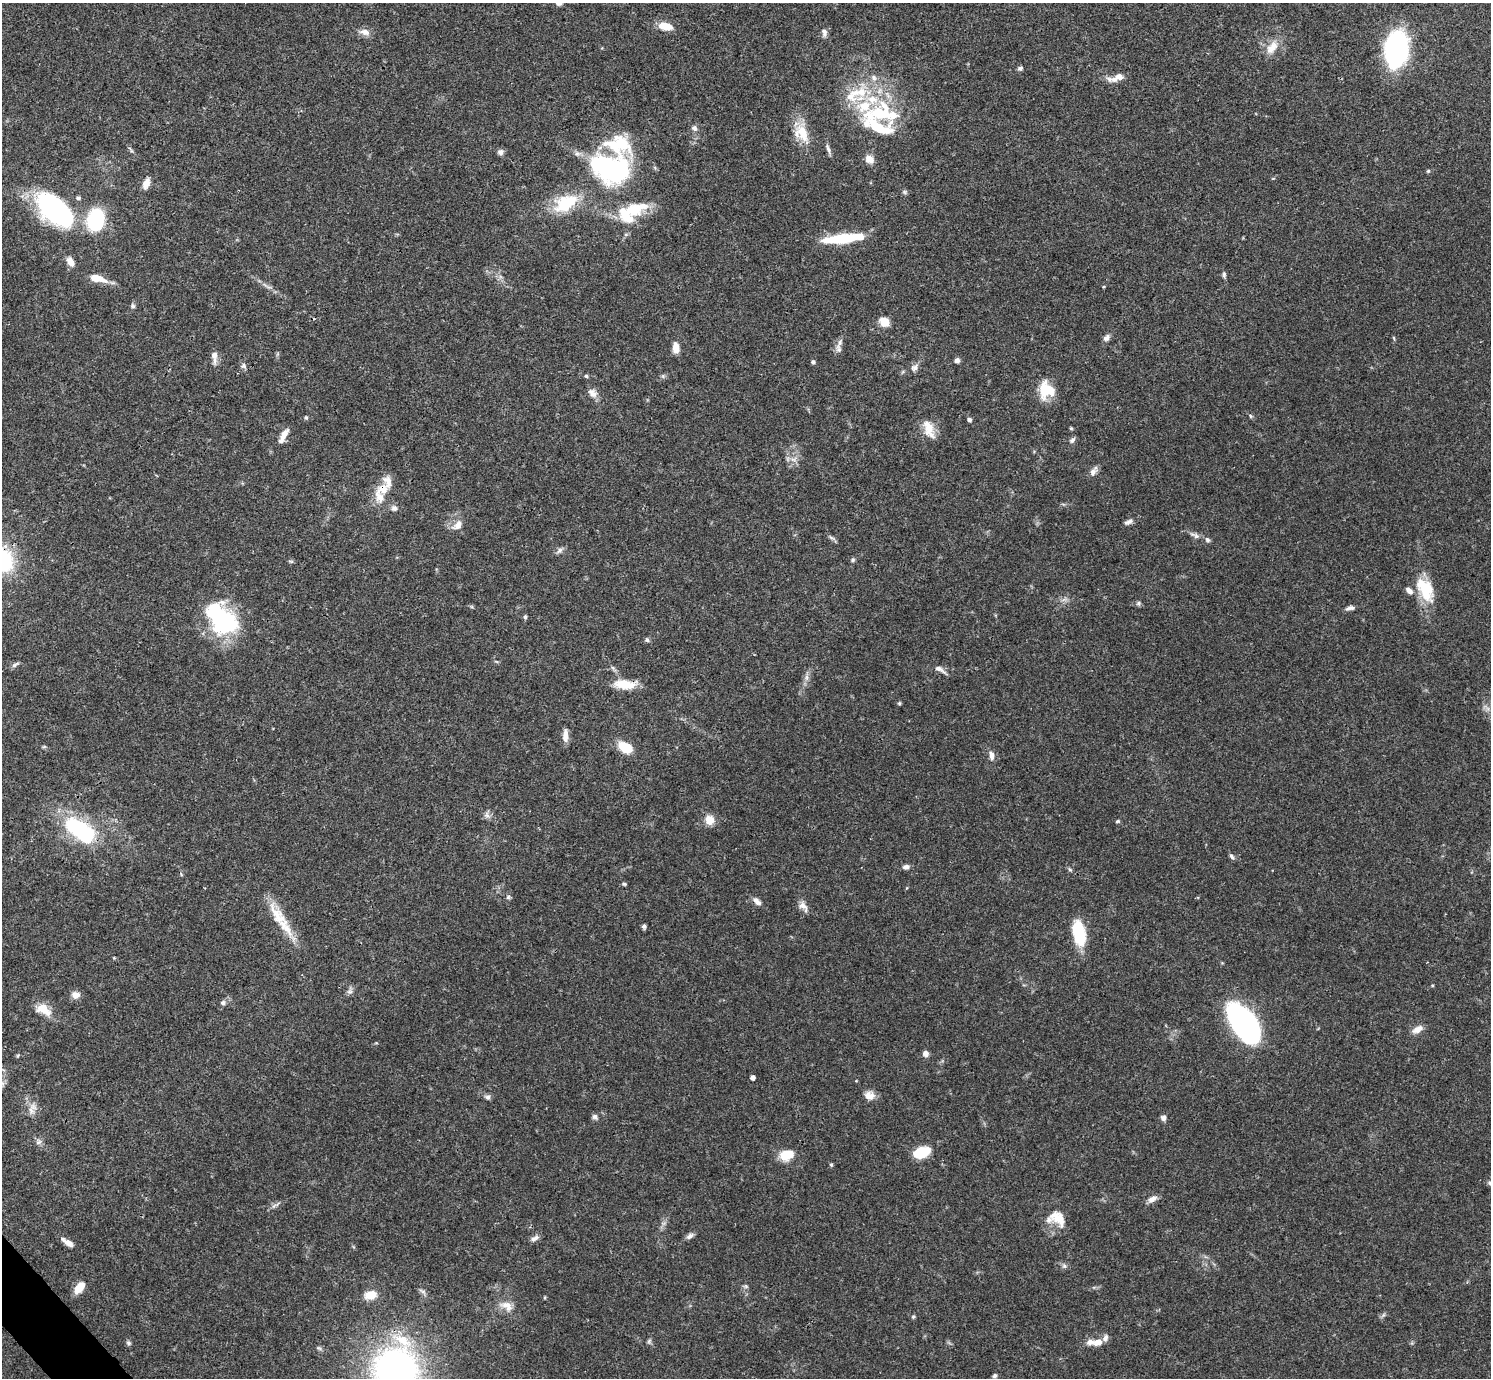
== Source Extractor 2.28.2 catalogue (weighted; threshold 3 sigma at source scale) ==
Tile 7 of 4 x 4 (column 3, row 2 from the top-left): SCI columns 2980-4468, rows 2909-4284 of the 5962 x 5959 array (HDU 1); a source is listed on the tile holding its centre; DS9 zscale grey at full resolution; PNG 1493 x 1380 px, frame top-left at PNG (2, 3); no overlay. Shown black and unused: <1% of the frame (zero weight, under 3 of 4 exposures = <1% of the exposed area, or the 3 px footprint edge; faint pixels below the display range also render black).
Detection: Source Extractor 2.28.2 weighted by HDU 2 'WHT'; one run over the whole footprint, this tile lists its part. Background 0.0412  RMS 0.0026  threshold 0.0119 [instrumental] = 3 sigma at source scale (4.5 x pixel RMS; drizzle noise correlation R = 1.50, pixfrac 1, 0.05/0.05 arcsec/px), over >= 5 px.
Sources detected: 158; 3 inside a brighter object's white glare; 2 cosmic-ray / hot-pixel residue — not listed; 19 inside a brighter listed object's ellipse — not listed separately; the other 134 listed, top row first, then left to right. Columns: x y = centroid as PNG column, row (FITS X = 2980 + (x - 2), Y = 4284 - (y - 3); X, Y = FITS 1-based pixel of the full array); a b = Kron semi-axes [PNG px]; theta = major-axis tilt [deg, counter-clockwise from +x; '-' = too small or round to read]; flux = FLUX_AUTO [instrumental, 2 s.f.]
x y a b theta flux
665 26 15 8 -13 4.2
364 32 15 8 -17 1.8
824 33 11 7 -80 1.1
1272 47 21 11 52 3.7
1397 49 30 19 83 55
1020 68 6 5 - 0.69
1119 77 14 8 4 2.2
874 78 9 7 -65 1.2
883 113 56 30 -4 24
694 128 9 7 -48 0.97
802 132 26 17 -69 6.6
828 149 15 5 -68 0.97
131 150 12 4 -54 0.57
500 152 7 6 - 1
869 159 12 10 -38 2
610 168 52 39 -14 42
1428 171 5 5 - 0.35
1273 178 5 3 - 0.24
146 183 13 7 68 2.2
904 192 8 5 -27 0.49
566 203 31 18 28 12
636 209 32 15 20 10
55 210 49 25 -41 36
95 220 17 14 72 22
626 234 7 4 18 0.42
843 238 41 8 6 15
70 262 10 6 -63 2.1
1224 275 9 5 -85 0.59
97 278 19 8 -14 4.6
265 285 17 2 -40 0.97
1103 287 4 3 - 0.25
133 306 6 5 - 0.65
884 322 10 8 -41 3.9
1107 338 9 7 40 1
1394 338 6 3 -71 0.29
676 348 11 6 -88 2.8
839 349 15 8 -73 1.3
214 355 9 7 -82 1.6
957 361 6 6 - 0.88
813 362 5 4 - 0.58
244 366 7 6 - 0.81
914 367 12 8 44 1.3
586 376 5 4 - 0.39
663 376 5 5 - 0.48
1047 390 18 17 - 8.1
592 393 14 10 -43 1.8
1250 416 6 5 - 0.44
306 417 6 4 -69 0.37
969 420 4 4 - 0.79
1071 428 5 4 - 0.32
929 429 27 13 -68 4.3
283 435 19 6 61 2.5
1072 440 9 5 45 0.74
793 459 12 6 5 1.3
1093 472 13 8 54 1.4
388 481 17 10 -79 2.6
379 497 22 14 -67 4.2
1063 504 6 4 -18 0.38
1128 522 12 6 26 1
457 525 16 10 42 2.3
1195 535 17 6 -25 1.4
832 538 11 4 -26 0.64
560 550 11 6 37 0.95
2 560 22 17 -57 31
853 560 6 5 - 0.48
291 561 8 4 -8 0.36
1425 590 32 17 -62 9.6
1138 603 7 6 - 0.53
1350 608 11 5 11 0.98
525 617 5 4 - 0.53
224 620 37 28 47 22
647 640 7 5 -19 0.55
496 661 6 4 -20 0.33
15 665 12 5 29 0.72
940 669 18 6 -30 1.5
806 678 9 6 84 1.1
624 684 28 10 -6 5.5
899 703 5 4 - 0.35
565 736 14 6 -89 2.3
44 747 6 4 1 0.35
626 748 14 9 -31 7.2
991 755 13 6 -82 1.4
487 815 11 7 -67 1
709 820 11 10 - 3
1118 821 6 4 16 0.38
81 830 38 20 -34 26
1232 857 8 5 -47 0.67
906 867 8 6 5 1.1
1070 869 6 4 -30 0.42
624 884 6 4 -2 0.42
508 897 6 5 - 0.5
757 901 12 6 -43 1.4
803 906 16 9 -51 1.8
278 917 46 15 -58 8.9
644 927 6 5 - 0.55
1079 933 22 10 -77 17
1432 985 4 3 - 0.25
350 991 10 7 82 0.92
75 995 9 8 - 2.1
223 1003 7 7 - 0.76
43 1009 21 12 -28 4.1
1244 1024 35 17 -57 91
1417 1029 15 7 28 2.1
925 1053 6 6 - 1.3
752 1078 4 4 - 1.4
869 1095 13 12 - 2.2
488 1097 9 7 9 0.75
32 1108 19 9 69 2.2
595 1117 7 6 - 0.83
1163 1118 7 6 - 1
39 1142 10 5 26 0.77
921 1152 17 10 19 8
787 1155 16 11 18 5.2
831 1165 5 4 - 0.38
1490 1183 6 6 - 0.58
1152 1199 12 7 32 1.7
1058 1218 25 15 -48 5.5
690 1236 9 6 34 0.99
535 1238 12 6 29 1.1
67 1242 17 6 -34 1.8
1064 1266 7 5 -45 0.65
746 1286 7 5 -21 0.47
79 1287 13 7 51 4.5
422 1291 11 5 -34 0.77
370 1295 13 9 10 4.1
545 1297 5 3 - 0.27
506 1306 20 11 -26 3.1
1383 1315 8 4 45 0.54
913 1317 6 4 62 0.39
649 1341 8 5 69 0.54
1098 1342 12 8 16 2.2
129 1343 7 5 -33 0.56
396 1368 38 37 - 110
995 1376 5 4 - 0.57
Overlapping masked pixels (flux is a lower limit): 2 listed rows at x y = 2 560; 624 684
Isophote crosses this tile's border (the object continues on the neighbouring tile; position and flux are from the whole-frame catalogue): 3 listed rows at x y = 2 560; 1490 1183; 396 1368